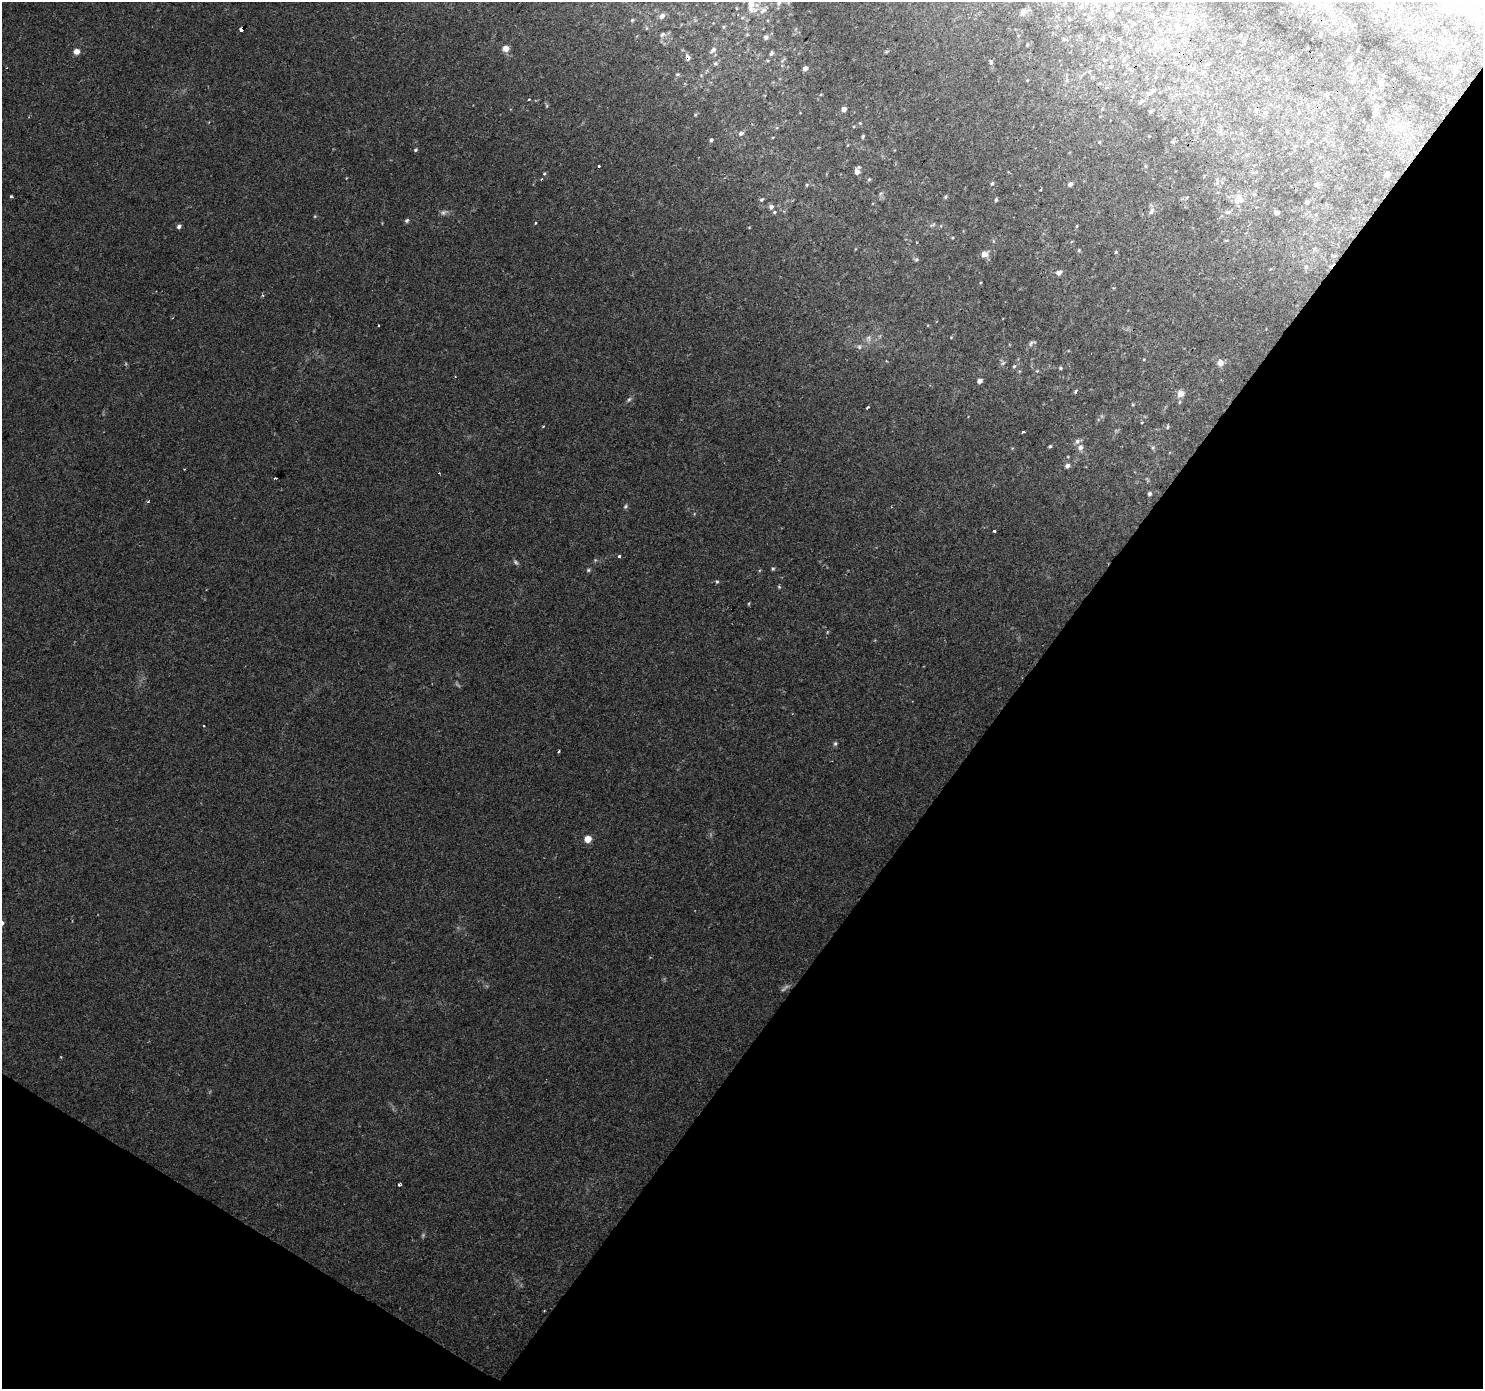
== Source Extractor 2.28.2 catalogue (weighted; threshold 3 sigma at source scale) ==
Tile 15 of 4 x 4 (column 3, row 4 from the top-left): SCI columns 2967-4447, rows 251-1637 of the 5927 x 5983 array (HDU 1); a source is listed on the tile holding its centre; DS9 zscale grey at full resolution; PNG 1485 x 1391 px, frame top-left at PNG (2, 2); no overlay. Shown black and unused: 36% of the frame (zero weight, under 2 of 3 exposures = <1% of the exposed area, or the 3 px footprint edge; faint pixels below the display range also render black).
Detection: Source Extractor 2.28.2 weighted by HDU 2 'WHT'; one run over the whole footprint, this tile lists its part. Background 0.0516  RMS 0.0052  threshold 0.0234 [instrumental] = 3 sigma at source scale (4.5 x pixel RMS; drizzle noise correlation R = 1.50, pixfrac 1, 0.0396/0.0396 arcsec/px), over >= 5 px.
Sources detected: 141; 3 too faint to see at this stretch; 7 cosmic-ray / hot-pixel residue — not listed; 2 inside a brighter listed object's ellipse — not listed separately; the other 129 listed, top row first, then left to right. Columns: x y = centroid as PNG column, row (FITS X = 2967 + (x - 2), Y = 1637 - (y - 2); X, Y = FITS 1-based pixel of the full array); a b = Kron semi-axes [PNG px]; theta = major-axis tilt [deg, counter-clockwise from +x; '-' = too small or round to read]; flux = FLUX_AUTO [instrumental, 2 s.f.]
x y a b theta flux
778 3 9 6 63 1.8
751 6 22 12 -73 8.4
1081 6 6 5 - 0.89
1445 10 7 6 - 1.2
1023 12 8 7 - 1.5
1111 14 7 5 89 1.1
1152 15 5 4 - 0.54
662 16 6 5 - 2.6
1069 19 4 3 - 0.47
632 20 4 4 - 0.61
1188 20 7 4 -89 1.3
1376 20 4 3 - 0.42
1351 25 7 4 -19 0.88
1177 27 7 6 - 1.5
646 28 5 3 - 0.48
242 29 4 3 - 110
662 34 8 5 44 1.1
766 37 7 6 - 1.5
1064 39 5 5 - 0.72
1161 41 6 4 90 0.93
1027 45 4 3 - 0.46
506 49 6 6 - 4.5
713 50 8 6 40 1.7
76 51 5 5 - 4.2
771 53 7 5 56 1.2
688 57 8 6 -71 1.7
782 60 8 3 35 0.93
1124 60 6 3 71 0.62
991 62 8 5 -79 1
715 63 5 5 - 0.78
1455 66 5 5 - 0.97
1111 67 5 3 - 0.5
805 68 5 4 - 2.7
1129 69 6 5 - 0.84
677 74 6 4 19 0.74
1027 80 4 3 - 0.37
1352 81 5 4 - 0.66
1380 84 7 6 - 1.3
1149 93 10 4 6 1.2
1326 95 5 5 - 0.78
529 99 3 3 - 1.2
547 106 6 4 -72 0.67
844 109 5 5 - 2.1
1102 109 4 4 - 0.53
1150 111 5 4 - 0.72
1375 112 13 6 88 2
860 123 4 3 - 0.47
741 133 7 5 15 1.5
863 136 5 3 - 0.64
711 140 4 4 - 1
1099 142 5 3 - 0.45
1173 142 6 4 0 0.6
415 150 5 4 - 0.72
857 171 9 5 74 2.9
1009 172 5 2 - 0.54
544 173 3 3 - 2.6
1387 174 4 4 - 2.5
869 179 5 4 - 0.65
992 183 5 4 - 0.84
1070 184 5 5 - 1.5
807 185 5 4 - 0.7
1316 185 6 5 - 0.9
881 193 6 4 18 0.76
1254 194 5 4 - 0.63
11 196 3 3 - 0.9
946 197 6 4 57 0.73
762 199 5 4 - 0.87
1238 199 12 11 - 5.2
996 200 5 4 - 0.88
1307 202 5 4 - 0.79
771 207 6 5 - 1.6
1151 211 11 6 59 1.9
444 212 10 6 31 1.7
774 212 5 4 - 0.77
1228 212 8 5 35 1.2
1277 212 4 4 - 2
315 216 5 3 - 0.48
407 220 6 5 - 0.96
535 223 3 3 - 0.65
933 225 9 3 23 0.81
179 226 5 4 - 1.7
1076 226 5 3 - 0.54
1314 249 6 5 - 0.81
1079 250 5 4 - 0.69
1116 252 4 4 - 0.55
984 254 9 7 6 3.2
916 260 5 5 - 0.89
1306 267 5 5 - 0.76
1059 273 8 6 31 2
263 295 4 4 - 0.73
868 338 10 7 -83 2.2
1031 343 11 5 28 1.4
859 347 7 6 - 1.4
1003 363 7 5 32 1.1
1220 363 6 6 - 4.7
1014 366 5 4 - 0.76
1060 368 4 4 - 0.73
1037 371 5 4 - 0.62
979 381 5 4 - 2.3
1076 391 4 3 - 4
1180 394 9 8 - 3.6
629 399 7 5 53 1.1
1133 404 5 3 - 0.54
867 407 3 3 - 2.9
1142 422 3 2 - 0.48
543 426 4 3 - 0.52
1167 427 6 3 87 0.58
1023 432 3 3 - 2.7
1050 446 4 3 - 0.83
1080 447 8 7 - 2.3
1153 448 6 5 - 0.8
1067 466 6 5 - 2
439 473 3 2 - 0.56
1149 494 4 4 - 1.2
625 506 6 6 - 0.96
994 531 4 3 - 0.88
619 556 3 3 - 4.2
595 560 4 4 - 0.58
516 562 8 5 -45 1.1
773 569 5 4 - 0.77
588 570 6 4 48 0.73
717 582 5 4 - 0.76
779 587 5 4 - 0.62
748 604 5 3 - 0.52
203 725 3 3 - 1.1
835 744 6 5 - 1
559 751 3 2 - 1.1
588 839 6 5 - 6.7
399 1184 3 3 - 1.8
Overlapping masked pixels (flux is a lower limit): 3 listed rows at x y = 242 29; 688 57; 544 173
Isophote crosses this tile's border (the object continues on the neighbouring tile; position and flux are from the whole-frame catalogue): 2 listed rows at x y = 778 3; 751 6
Unlisted compact peaks at least as high as the median listed source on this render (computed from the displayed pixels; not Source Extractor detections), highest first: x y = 695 115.